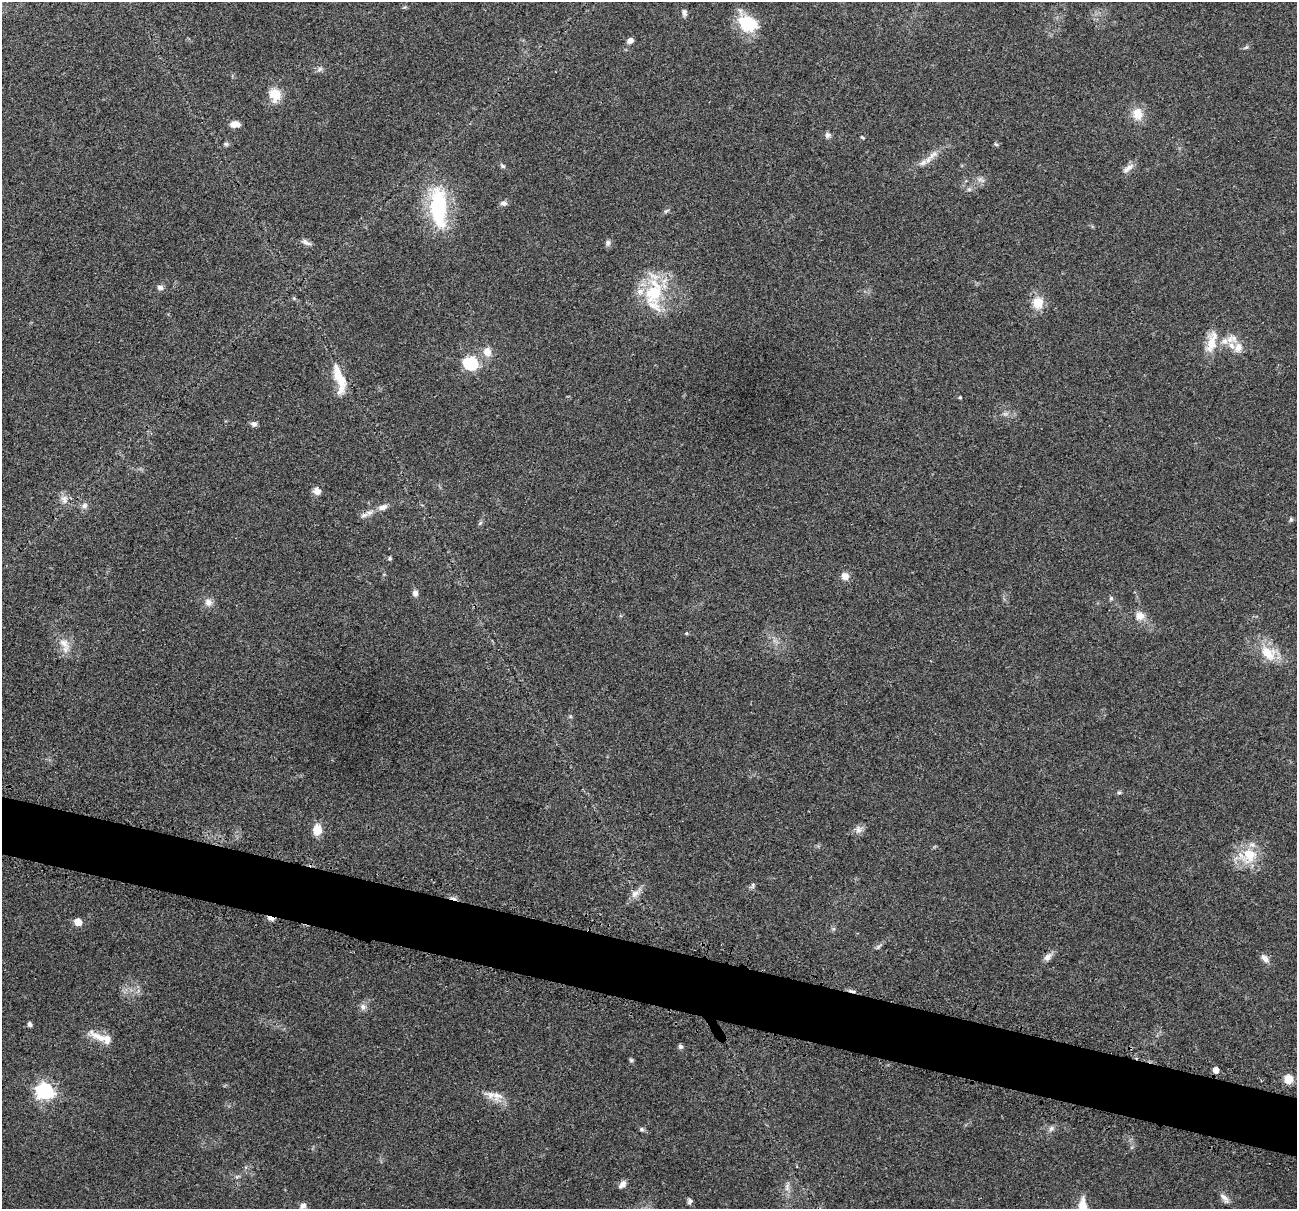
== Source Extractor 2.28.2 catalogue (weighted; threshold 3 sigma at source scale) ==
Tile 6 of 4 x 4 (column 2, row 2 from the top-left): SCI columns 1326-2620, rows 2568-3774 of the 5241 x 5259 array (HDU 1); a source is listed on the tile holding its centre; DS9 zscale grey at full resolution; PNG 1299 x 1211 px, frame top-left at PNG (2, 2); no overlay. Shown black and unused: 5% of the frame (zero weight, under 3 of 4 exposures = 3% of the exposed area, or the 3 px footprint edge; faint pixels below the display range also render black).
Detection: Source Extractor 2.28.2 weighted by HDU 2 'WHT'; one run over the whole footprint, this tile lists its part. Background 0.054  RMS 0.0056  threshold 0.0252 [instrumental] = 3 sigma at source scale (4.5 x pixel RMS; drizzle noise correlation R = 1.50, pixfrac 1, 0.05/0.05 arcsec/px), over >= 5 px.
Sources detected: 87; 2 cosmic-ray / hot-pixel residue — not listed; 5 inside a brighter listed object's ellipse — not listed separately; the other 80 listed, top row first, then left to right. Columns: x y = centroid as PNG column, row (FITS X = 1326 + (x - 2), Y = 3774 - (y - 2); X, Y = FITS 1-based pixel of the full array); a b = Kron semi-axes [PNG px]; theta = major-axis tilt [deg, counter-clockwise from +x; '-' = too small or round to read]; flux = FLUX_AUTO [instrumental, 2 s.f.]
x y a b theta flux
405 7 6 4 70 0.68
684 13 10 6 -84 1.8
747 23 26 18 -37 21
630 40 6 5 - 3.3
1246 47 8 5 30 1
320 69 8 6 18 1.6
275 95 18 15 -78 9.7
1138 114 15 13 -84 8.6
235 124 10 7 2 3.9
828 135 8 8 - 1.8
862 137 4 3 - 0.68
226 144 7 5 0 1.1
996 144 7 3 -37 0.7
933 155 21 7 37 5.2
503 166 7 5 -40 1.2
1128 168 19 7 36 3.6
981 180 11 5 -16 1.9
969 189 7 4 0 1.1
503 203 9 7 2 2
438 207 47 18 -87 54
666 211 8 4 35 1.1
306 242 16 6 -26 2.2
608 243 9 7 77 1.7
160 287 8 7 - 2
654 292 39 24 78 33
294 298 5 5 - 0.71
1038 303 12 11 - 10
1211 342 32 13 76 11
1238 348 14 12 66 6.1
487 352 11 9 -76 5.6
470 363 6 6 - 86
339 379 41 12 -74 15
960 397 4 3 - 0.72
1005 414 7 4 0 1.4
254 424 8 6 -11 1.8
317 491 10 9 - 3.3
64 499 13 10 -87 3.9
84 506 9 8 - 2.3
383 507 14 7 19 3.5
364 515 13 6 26 2.7
1291 519 6 5 - 0.91
480 523 7 4 46 0.94
390 558 5 4 - 0.76
845 576 8 8 - 4.3
415 593 8 6 -81 2.3
1111 598 6 6 - 0.96
208 602 10 9 - 3.5
1140 616 13 13 - 5.1
687 633 5 3 - 0.52
64 643 19 10 -42 6.5
1268 653 25 17 -35 14
1119 792 5 5 - 0.85
858 829 11 8 -64 2.7
317 830 12 10 90 7.7
1249 855 23 20 45 18
753 885 6 4 -81 1.3
635 894 13 9 51 4
270 918 9 4 -25 3
78 922 5 5 - 14
878 947 10 4 45 1.2
1048 957 13 8 46 3
1265 958 14 7 -48 2.9
363 1007 9 9 - 2.5
29 1024 5 4 - 1.8
99 1037 36 9 -26 8.3
680 1046 5 5 - 1.6
631 1060 6 5 - 0.9
1216 1070 5 4 - 5.7
1288 1079 9 9 - 6.9
45 1091 7 6 - 190
497 1095 19 15 -46 7.2
1051 1128 8 7 - 1.9
641 1129 6 5 - 1.2
237 1177 7 4 1 1
622 1184 11 7 47 2.7
787 1187 15 6 79 3.1
1224 1198 17 7 -51 3
690 1201 7 5 72 1.6
303 1206 8 6 33 2.4
1083 1207 20 9 -84 12
Overlapping masked pixels (flux is a lower limit): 3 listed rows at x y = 364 515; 270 918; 1216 1070
Isophote crosses this tile's border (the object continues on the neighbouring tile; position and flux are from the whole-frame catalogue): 1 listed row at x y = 1083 1207